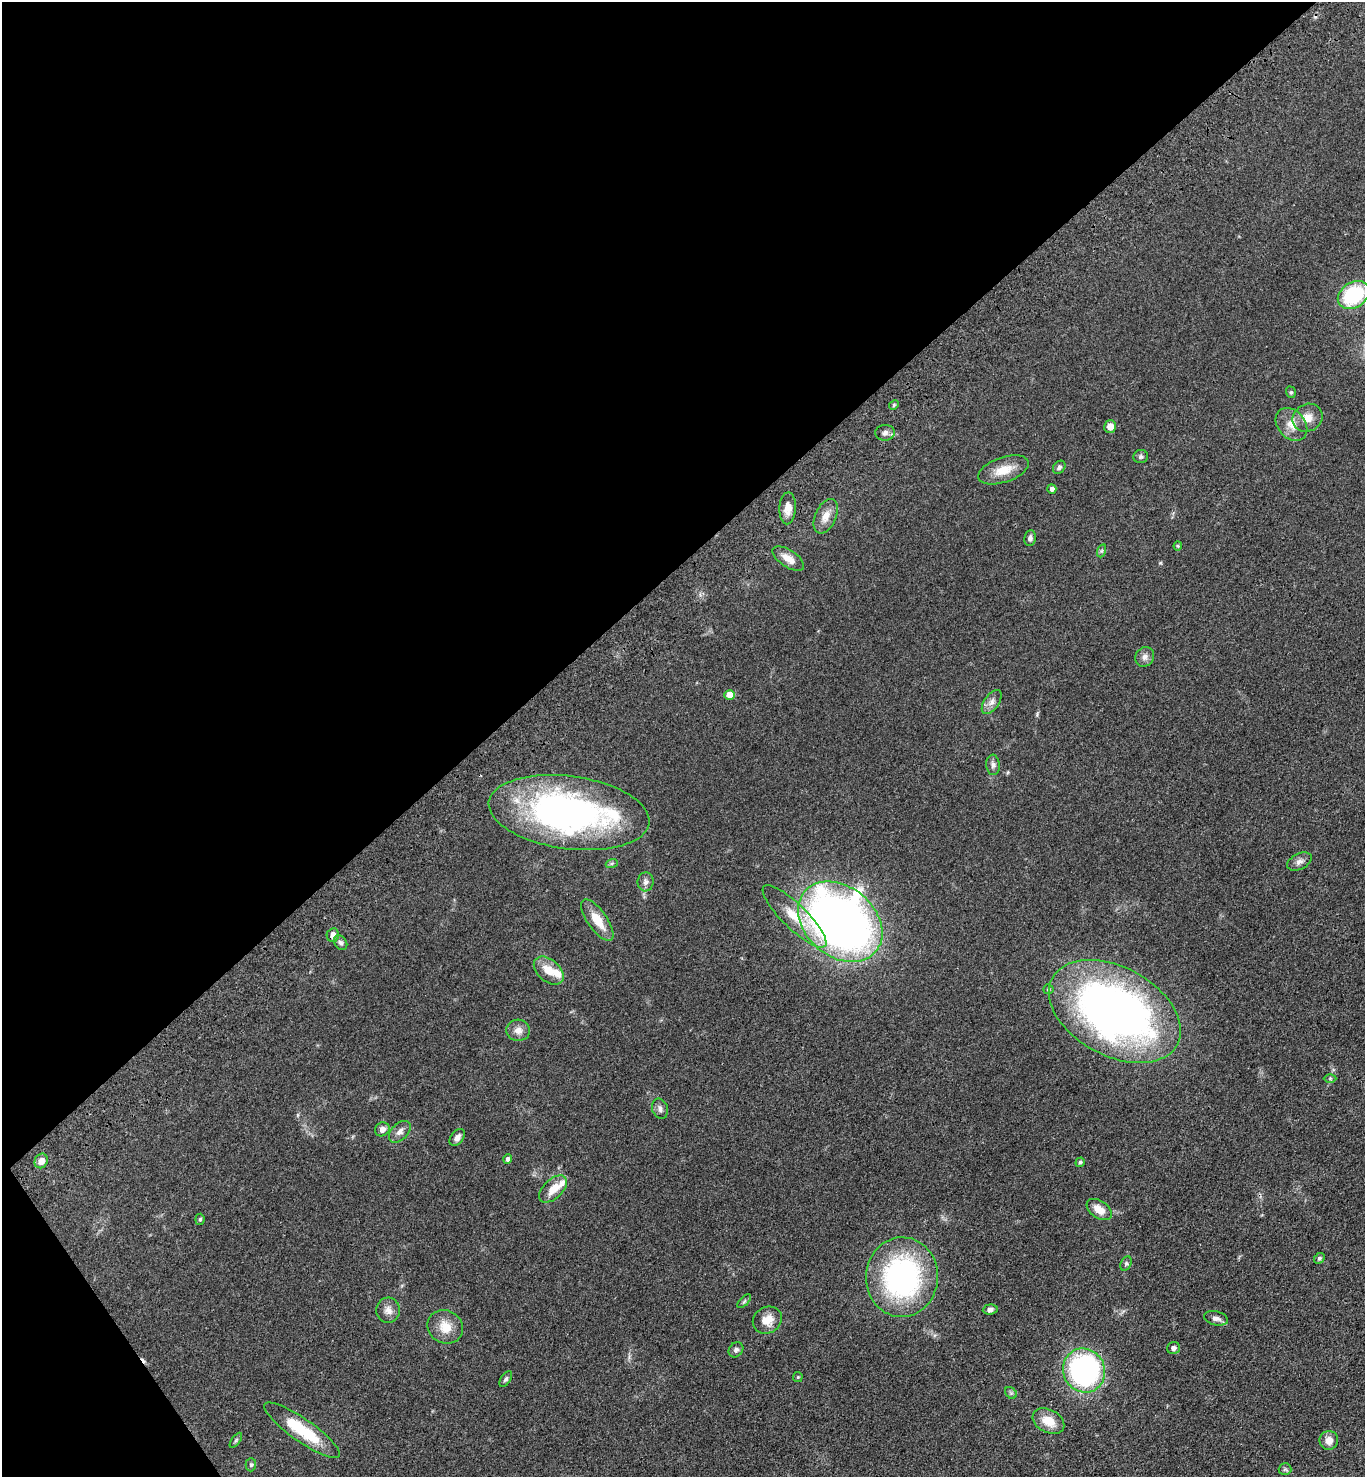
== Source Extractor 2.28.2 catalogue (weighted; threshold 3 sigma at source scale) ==
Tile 5 of 4 x 4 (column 1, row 2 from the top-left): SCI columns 372-1734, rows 3044-4518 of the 6055 x 6086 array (HDU 1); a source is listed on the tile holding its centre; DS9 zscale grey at full resolution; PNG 1367 x 1479 px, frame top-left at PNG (2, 2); each listed source drawn as its Kron ellipse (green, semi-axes under 4 px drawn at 4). Shown black and unused: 40% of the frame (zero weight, under 3 of 4 exposures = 6% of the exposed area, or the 3 px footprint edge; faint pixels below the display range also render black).
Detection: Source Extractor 2.28.2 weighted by HDU 2 'WHT'; one run over the whole footprint, this tile lists its part. Background 0.0995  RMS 0.0068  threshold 0.0306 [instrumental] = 3 sigma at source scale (4.5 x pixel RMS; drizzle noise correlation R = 1.50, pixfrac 1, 0.05/0.05 arcsec/px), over >= 5 px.
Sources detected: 69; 1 cosmic-ray / hot-pixel residue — neither listed nor drawn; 2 inside a brighter listed object's ellipse — not listed separately; the other 66 listed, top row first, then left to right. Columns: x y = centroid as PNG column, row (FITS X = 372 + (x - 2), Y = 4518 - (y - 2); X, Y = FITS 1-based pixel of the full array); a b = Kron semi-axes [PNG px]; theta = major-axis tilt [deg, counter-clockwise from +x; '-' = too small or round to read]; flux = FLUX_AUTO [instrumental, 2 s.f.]
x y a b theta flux
1353 295 17 12 33 52
1291 392 6 4 -70 1
894 405 5 4 - 0.89
1308 418 15 13 30 7.9
1291 424 18 13 -49 8.5
1110 427 6 6 - 5.6
885 433 9 8 - 2.7
1141 457 7 6 - 1.7
1059 467 7 5 51 1.7
1003 470 26 12 19 12
1052 489 4 4 - 2.6
788 508 16 8 87 6
826 516 18 10 66 7
1030 538 8 6 81 2.1
1178 546 4 4 - 0.64
1101 551 7 4 71 1.2
788 558 18 8 -33 6.8
1145 657 10 9 - 3.3
730 695 5 5 - 12
992 702 14 7 56 3.7
993 765 10 6 -85 2.4
569 813 81 36 -8 240
1299 861 13 7 26 3.5
612 863 6 4 19 1
646 882 9 8 - 2.8
794 916 43 12 -44 20
597 920 24 9 -55 13
840 922 47 35 -40 540
333 935 7 6 - 4.8
341 943 8 6 -54 1.8
549 971 17 11 -41 11
1048 989 5 5 - 1.1
1115 1011 71 44 -28 390
518 1030 12 10 -4 4.9
1330 1078 6 4 0 0.96
660 1109 10 7 -71 2.7
382 1129 7 6 - 4
400 1132 13 8 45 3.8
457 1137 9 6 53 3.1
508 1159 4 4 - 2.4
41 1161 7 6 - 4.9
1080 1162 5 4 - 1.1
553 1189 17 9 44 9.7
1099 1209 14 8 -35 8.3
200 1219 5 4 - 0.89
1319 1258 6 4 44 1.2
1126 1264 7 5 64 1.3
902 1277 40 36 86 140
744 1301 9 3 45 0.97
990 1309 7 5 6 2.4
388 1310 13 12 - 4.8
1216 1318 12 7 -14 3.3
767 1320 15 13 29 9.1
445 1327 18 16 -31 12
1173 1348 6 6 - 2.1
736 1350 8 6 49 1.8
1084 1370 22 21 - 160
798 1377 5 5 - 0.76
506 1379 9 5 56 1.6
1011 1393 6 5 - 1.3
1048 1421 17 11 -29 12
302 1430 45 11 -35 32
236 1440 8 4 55 1.2
1329 1440 9 9 - 6
251 1465 6 5 - 1.5
1285 1469 6 6 - 1.2
Overlapping masked pixels (flux is a lower limit): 1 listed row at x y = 333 935